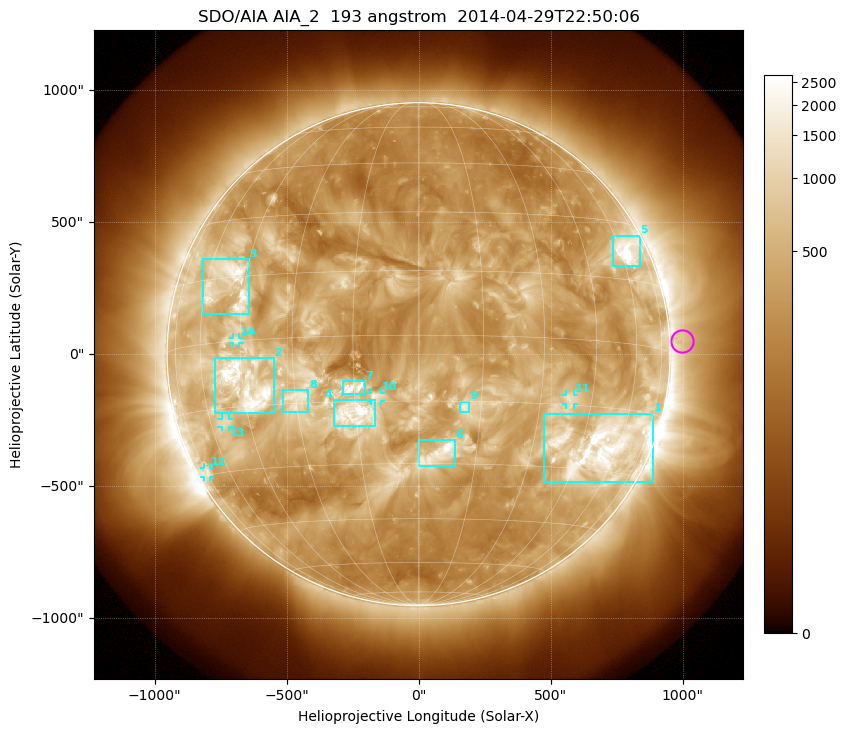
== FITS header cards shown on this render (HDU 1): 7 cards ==
TELESCOP= 'SDO/AIA'
INSTRUME= 'AIA_2'
WAVELNTH=                  193
WAVEUNIT= 'angstrom'
DATE-OBS= '2014-04-29T22:50:06.84'
CTYPE1  = 'HPLN-TAN'
CTYPE2  = 'HPLT-TAN'

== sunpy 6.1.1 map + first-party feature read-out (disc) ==
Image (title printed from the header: SDO/AIA AIA_2  193 angstrom  2014-04-29T22:50:06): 1024 x 1024 px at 2.4 arcsec/px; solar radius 953 arcsec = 397 px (full disc in frame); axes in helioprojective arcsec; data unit not stated in the header (colour bar unlabelled)
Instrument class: DISC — disc imager (sunpy class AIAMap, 193 A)
Bright regions (active regions / flare kernels): reference = the median radial profile (limb darkening/brightening removed); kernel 9 px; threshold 5 sigma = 803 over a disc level ~330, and >= 1.15x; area >= 12 px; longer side >= 10 px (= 24 arcsec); searched inside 0.97 R_sun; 14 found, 14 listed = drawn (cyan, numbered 1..; 5 of them under ~33 arcsec drawn as corner ticks so the feature stays visible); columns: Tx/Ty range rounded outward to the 5 arcsec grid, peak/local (2 s.f.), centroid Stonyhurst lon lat
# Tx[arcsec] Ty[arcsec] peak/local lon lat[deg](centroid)
1 475..890 -485..-225 13 +53 -24
2 -775..-550 -225..-15 14 -44 -10
3 -815..-640 150..360 10 -51 +14
4 -325..-160 -270..-175 10 -15 -18
5 735..840 330..450 13 +63 +22
6 0..140 -425..-325 5.4 +5 -27
7 -290..-205 -150..-100 6.7 -15 -12
8 -515..-415 -220..-135 4.2 -30 -14
9 155..195 -220..-180 4.2 +11 -16
10 -180..-145 -180..-145 4.8 -10 -14
11 560..590 -190..-150 4 +38 -14
12 -815..-790 -465..-430 3.8 -74 -29
13 -750..-720 -275..-245 4.6 -54 -18
14 -705..-680 40..65 4.3 -46 +0
Off-limb structures (1.02-1.3 R_sun): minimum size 162 px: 3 found; the strongest spans PA ~240..305 deg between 1.02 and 1.3 R_sun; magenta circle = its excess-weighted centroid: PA ~275 deg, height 1.05 R_sun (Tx ~1000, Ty ~50 arcsec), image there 1.6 x the reference